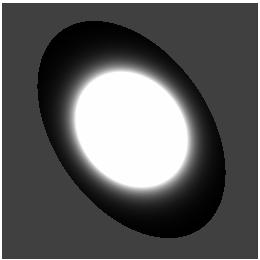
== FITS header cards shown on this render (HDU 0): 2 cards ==
NAXIS1  =                  256 / length of data axis 1
NAXIS2  =                  256 / length of data axis 2

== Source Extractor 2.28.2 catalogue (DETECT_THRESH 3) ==
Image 256 x 256 px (HDU 0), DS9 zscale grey, 1 PNG px = 1 image px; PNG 260 x 260 px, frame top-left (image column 1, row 256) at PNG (2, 3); no overlay
Background 0.0407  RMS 7.9e-08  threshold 2.38e-07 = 3 sigma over >= 5 px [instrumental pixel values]
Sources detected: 4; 3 with non-positive FLUX_AUTO (blend fragments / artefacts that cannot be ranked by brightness) are not listed; the other 1 listed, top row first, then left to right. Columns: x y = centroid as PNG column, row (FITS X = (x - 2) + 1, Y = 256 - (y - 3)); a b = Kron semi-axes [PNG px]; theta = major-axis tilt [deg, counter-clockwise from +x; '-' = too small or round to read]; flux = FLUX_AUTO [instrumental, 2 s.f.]
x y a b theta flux
131 129 33 27 -50 240000
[3 non-positive-flux detections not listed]